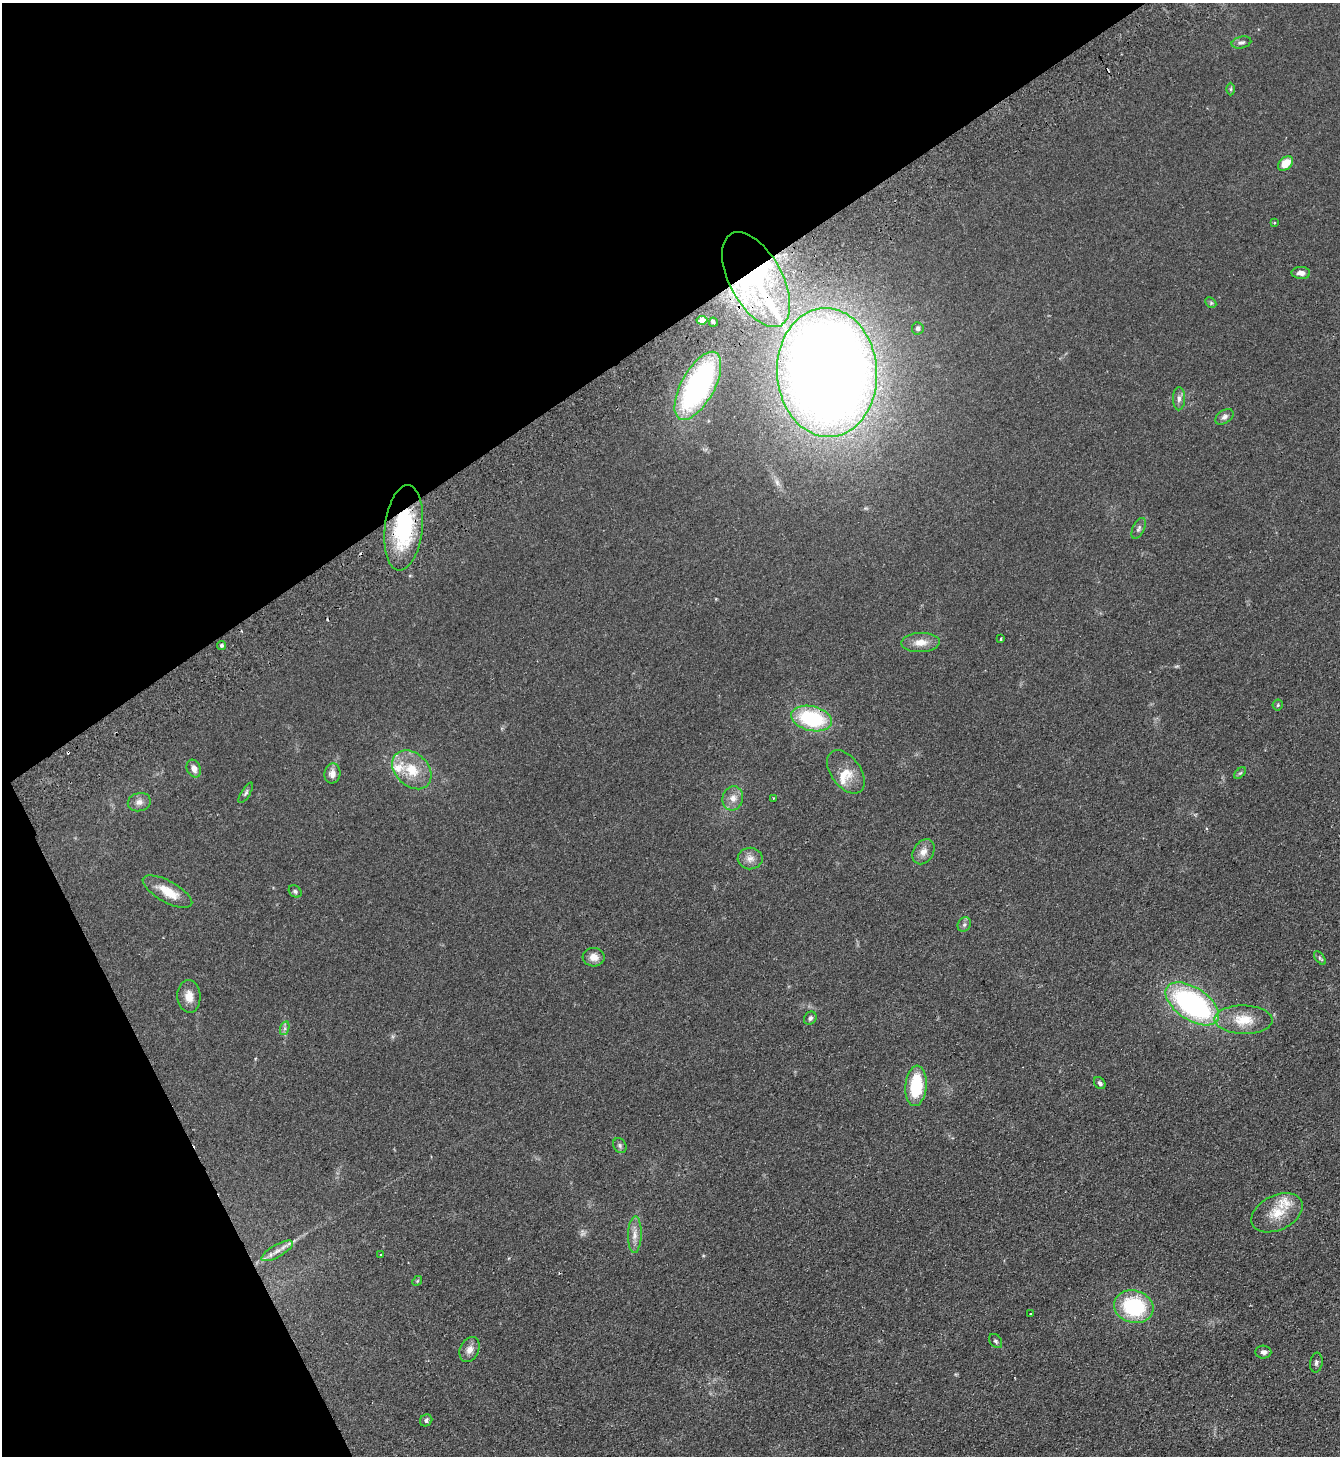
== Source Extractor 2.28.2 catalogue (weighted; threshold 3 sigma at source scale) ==
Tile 5 of 4 x 4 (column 1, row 2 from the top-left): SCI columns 328-1665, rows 2958-4411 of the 5869 x 5915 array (HDU 1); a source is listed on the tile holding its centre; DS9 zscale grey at full resolution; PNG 1342 x 1458 px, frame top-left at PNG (2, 3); each listed source drawn as its Kron ellipse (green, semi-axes under 4 px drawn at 4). Shown black and unused: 29% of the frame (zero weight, under 2 of 3 exposures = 3% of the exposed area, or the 3 px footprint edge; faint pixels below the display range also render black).
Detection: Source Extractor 2.28.2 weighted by HDU 2 'WHT'; one run over the whole footprint, this tile lists its part. Background 0.0921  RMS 0.011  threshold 0.0475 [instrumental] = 3 sigma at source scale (4.5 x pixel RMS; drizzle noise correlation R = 1.50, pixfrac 1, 0.05/0.05 arcsec/px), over >= 5 px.
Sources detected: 64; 4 cosmic-ray / hot-pixel residue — neither listed nor drawn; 3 inside a brighter listed object's ellipse — not listed separately; the other 57 listed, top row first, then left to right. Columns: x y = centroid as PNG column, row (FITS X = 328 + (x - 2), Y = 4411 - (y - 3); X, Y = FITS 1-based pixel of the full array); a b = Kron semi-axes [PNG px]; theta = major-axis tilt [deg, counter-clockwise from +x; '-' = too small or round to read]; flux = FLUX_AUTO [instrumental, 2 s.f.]
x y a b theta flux
1241 43 10 6 13 2.9
1231 89 6 4 89 1.3
1285 163 9 6 43 17
1274 222 3 2 - 1
1301 273 9 6 -2 5.1
756 280 52 26 -61 190
1211 303 6 4 -45 1.6
702 320 5 4 - 3.4
713 322 5 3 - 16
918 328 6 5 - 2.6
827 372 64 50 -87 1600
698 386 38 16 61 210
1179 399 11 6 89 4
1224 417 10 6 34 4
404 528 43 19 83 91
1139 528 11 6 65 2.9
1001 639 3 3 - 1.9
920 642 19 9 3 11
222 645 4 4 - 2
1278 705 5 5 - 1.4
812 718 21 12 -13 78
194 769 9 6 -67 5.6
412 770 22 16 -44 27
846 772 24 14 -54 16
1240 773 7 4 43 1.5
332 774 10 8 79 5.7
246 793 12 4 58 2.2
733 798 12 10 75 7.9
773 798 2 2 - 0.85
139 802 11 9 13 5.4
923 852 13 10 57 7.4
750 858 12 11 - 7.5
295 891 7 5 -42 2
167 892 27 10 -29 20
964 925 8 6 58 2.5
594 957 11 9 -3 8.6
1320 958 8 4 -53 1.8
189 996 16 11 -86 11
1192 1004 30 16 -34 210
810 1018 7 6 - 2.7
1244 1020 29 14 -1 23
285 1028 7 4 72 2.3
1100 1083 6 5 - 2.5
916 1086 20 10 85 49
620 1146 8 6 -60 2.3
1277 1213 27 17 25 24
635 1235 18 7 88 7.8
277 1251 18 6 30 6.9
381 1254 3 2 - 1.8
417 1281 5 4 - 1.2
1134 1307 20 16 -15 79
1030 1314 2 2 - 0.77
996 1341 8 5 -52 2.1
469 1349 13 9 64 7.2
1263 1352 8 6 -4 3.7
1316 1363 10 6 81 2.8
426 1420 6 5 - 2.4
Overlapping masked pixels (flux is a lower limit): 3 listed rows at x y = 756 280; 404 528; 812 718